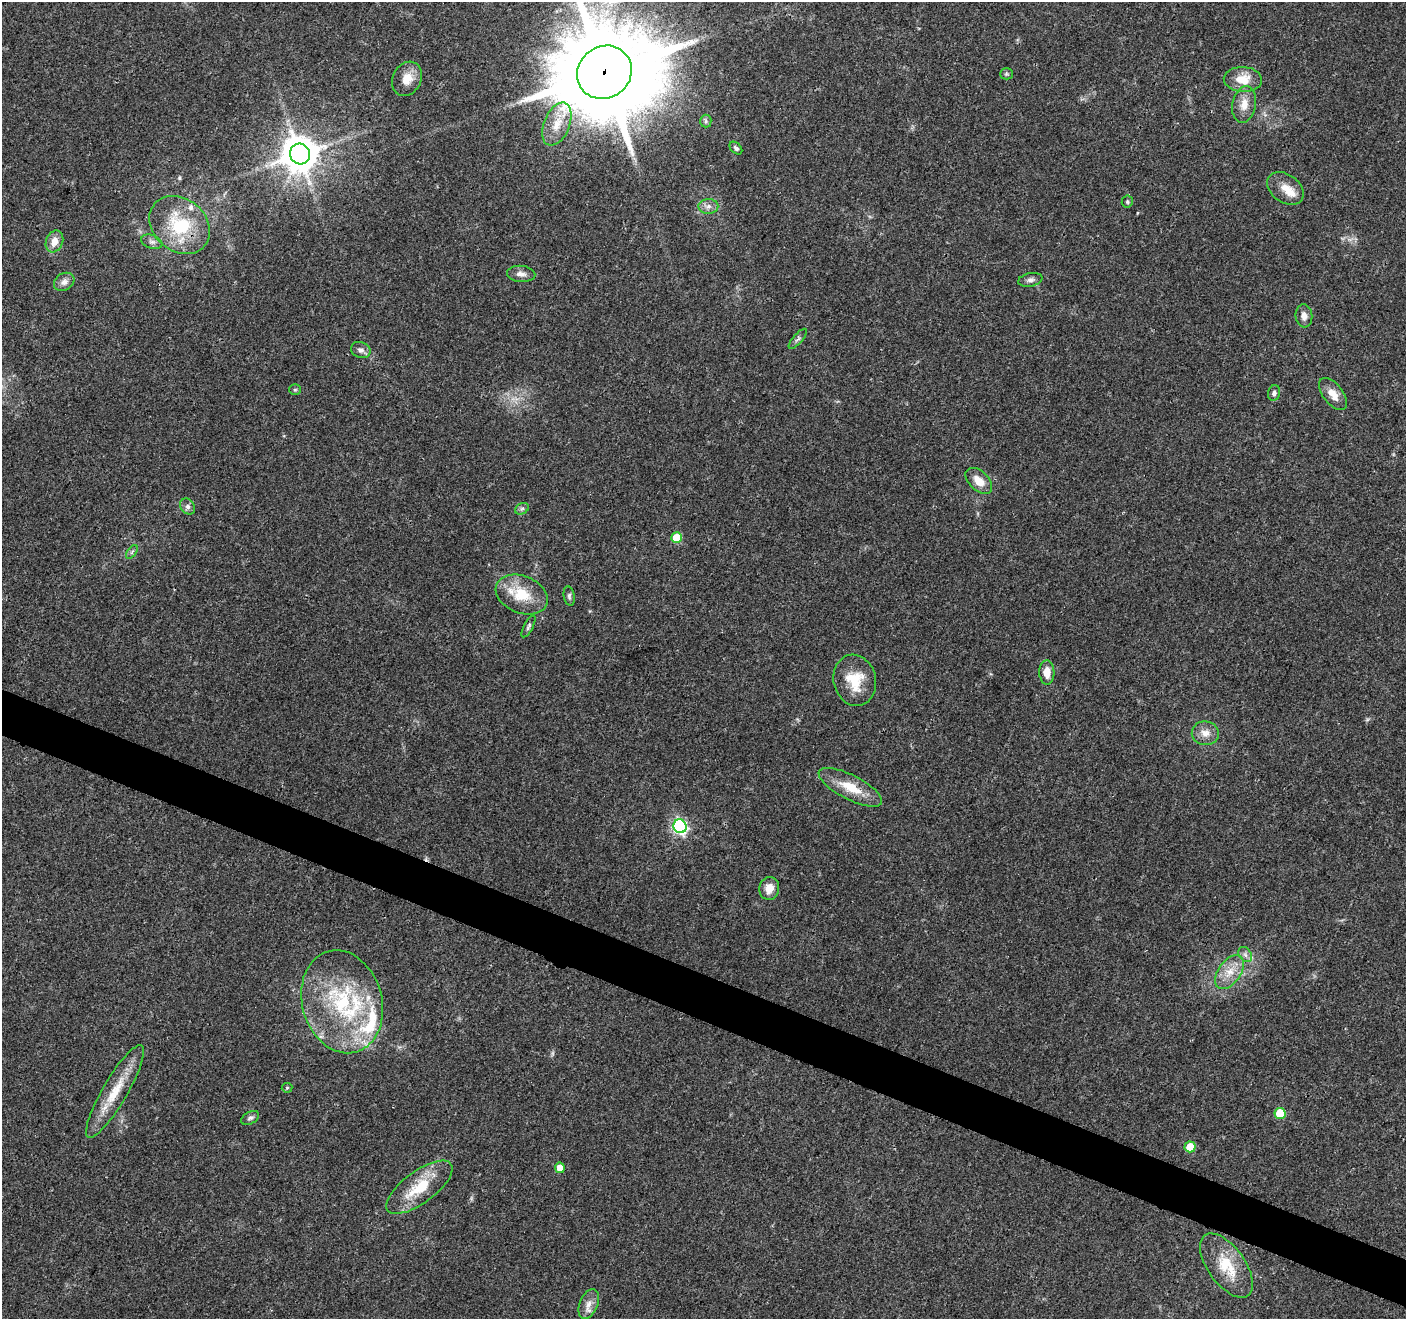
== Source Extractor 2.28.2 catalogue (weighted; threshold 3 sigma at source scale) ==
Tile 6 of 4 x 4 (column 2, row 2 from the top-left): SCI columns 1412-2815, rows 2844-4160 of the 5633 x 5752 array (HDU 1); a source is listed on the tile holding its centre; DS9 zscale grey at full resolution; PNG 1408 x 1321 px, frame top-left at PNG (2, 2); each listed source drawn as its Kron ellipse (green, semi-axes under 4 px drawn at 4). Shown black and unused: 4% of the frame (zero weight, under 3 of 4 exposures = <1% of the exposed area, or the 3 px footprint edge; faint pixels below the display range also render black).
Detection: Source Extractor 2.28.2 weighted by HDU 2 'WHT'; one run over the whole footprint, this tile lists its part. Background 0.0481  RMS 0.0039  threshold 0.0174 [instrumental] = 3 sigma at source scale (4.5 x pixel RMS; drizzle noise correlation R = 1.50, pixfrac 1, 0.0396/0.0396 arcsec/px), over >= 5 px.
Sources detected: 55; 1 too faint to see at this stretch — neither listed nor drawn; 4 inside a brighter listed object's ellipse — not listed separately; the other 50 listed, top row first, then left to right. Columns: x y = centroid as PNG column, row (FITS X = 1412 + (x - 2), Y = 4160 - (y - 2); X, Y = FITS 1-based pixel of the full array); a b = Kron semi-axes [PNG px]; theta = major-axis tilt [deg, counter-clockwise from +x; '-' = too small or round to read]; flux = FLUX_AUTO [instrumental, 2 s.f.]
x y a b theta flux
604 72 28 25 37 7900
1006 74 6 5 - 0.69
407 79 18 14 63 5.4
1243 79 19 12 -3 7.3
1244 104 18 11 79 5
706 121 6 6 - 0.81
557 124 22 13 68 7.6
736 148 7 5 -45 0.87
300 154 10 10 - 1100
1285 188 20 14 -36 5.6
1127 202 6 5 - 0.71
708 206 10 7 1 2
180 225 33 26 -40 25
54 241 11 8 68 4.3
152 242 11 6 -21 1.6
521 274 14 8 -4 2.2
1030 280 12 6 11 1.5
64 282 11 8 31 2.2
1304 316 11 8 -83 2.4
798 339 12 4 49 1.1
361 350 10 7 -22 1.8
295 390 6 5 - 0.58
1274 393 8 6 76 1.2
1333 394 19 10 -53 4.6
979 481 16 9 -43 4.9
188 506 8 7 - 1.4
522 509 7 5 29 0.88
677 538 5 5 - 12
132 552 8 4 54 0.84
522 595 27 18 -22 13
569 596 10 5 -80 1.1
528 626 12 4 62 0.97
1047 672 12 7 -88 4.7
855 680 26 21 -77 12
1205 733 13 12 - 3.8
850 787 35 12 -27 10
680 826 7 6 - 86
769 888 11 10 - 4.3
1245 955 8 6 -55 1.5
1230 972 19 11 55 6.5
342 1002 52 40 -74 48
287 1088 5 5 - 0.48
115 1091 53 12 60 13
1280 1113 5 5 - 14
250 1118 9 6 28 1.1
1190 1147 5 5 - 9.4
560 1168 5 5 - 4.2
419 1187 39 16 36 15
1226 1266 37 18 -55 14
589 1304 15 9 68 3.3
Overlapping masked pixels (flux is a lower limit): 2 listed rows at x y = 604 72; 300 154
Isophote crosses this tile's border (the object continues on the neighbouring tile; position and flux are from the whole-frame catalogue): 1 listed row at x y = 604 72